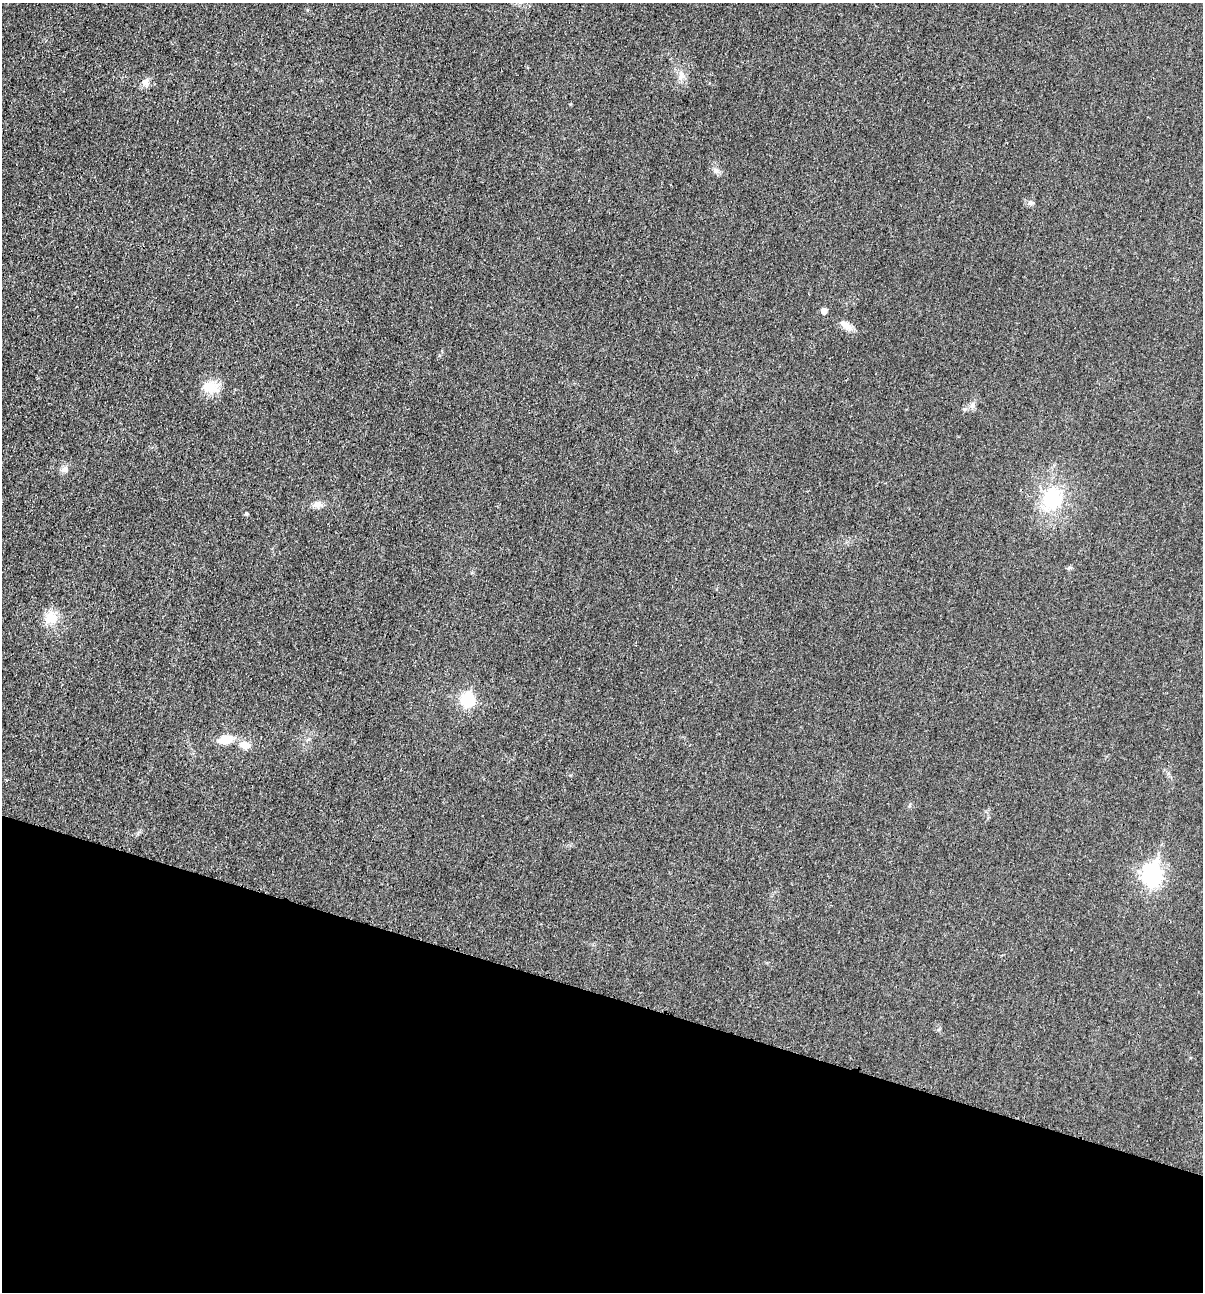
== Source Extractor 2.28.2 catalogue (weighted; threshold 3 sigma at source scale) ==
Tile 15 of 4 x 4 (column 3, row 4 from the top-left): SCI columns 2532-3732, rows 12-1301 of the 5200 x 5181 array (HDU 1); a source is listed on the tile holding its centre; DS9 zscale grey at full resolution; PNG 1205 x 1294 px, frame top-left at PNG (2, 3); no overlay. Shown black and unused: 23% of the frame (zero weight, under 3 of 4 exposures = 1% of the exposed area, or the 3 px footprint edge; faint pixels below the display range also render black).
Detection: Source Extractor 2.28.2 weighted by HDU 2 'WHT'; one run over the whole footprint, this tile lists its part. Background 0.0299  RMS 0.0059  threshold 0.0265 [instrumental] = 3 sigma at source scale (4.5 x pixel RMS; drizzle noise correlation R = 1.50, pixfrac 1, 0.05/0.05 arcsec/px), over >= 5 px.
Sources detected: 16; all 16 listed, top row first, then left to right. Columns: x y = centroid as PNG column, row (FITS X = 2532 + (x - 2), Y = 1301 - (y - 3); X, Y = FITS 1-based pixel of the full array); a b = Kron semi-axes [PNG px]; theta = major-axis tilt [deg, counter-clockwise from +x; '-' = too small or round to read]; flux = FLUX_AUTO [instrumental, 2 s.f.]
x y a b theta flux
681 77 9 7 41 2.8
146 83 13 7 82 2.7
1030 203 8 7 - 1.7
824 311 5 5 - 4
846 325 18 9 -32 4.4
209 387 20 16 -7 10
972 405 8 5 62 2
64 469 10 7 29 2.5
1052 499 32 28 57 33
317 504 12 9 -21 3.3
246 514 4 4 - 0.89
51 617 18 14 53 9.3
468 699 8 8 - 37
226 740 15 9 9 10
245 745 14 9 -9 5.2
1152 874 9 8 - 230
Unlisted compact peaks at least as high as the median listed source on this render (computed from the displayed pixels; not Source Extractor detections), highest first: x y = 716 171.